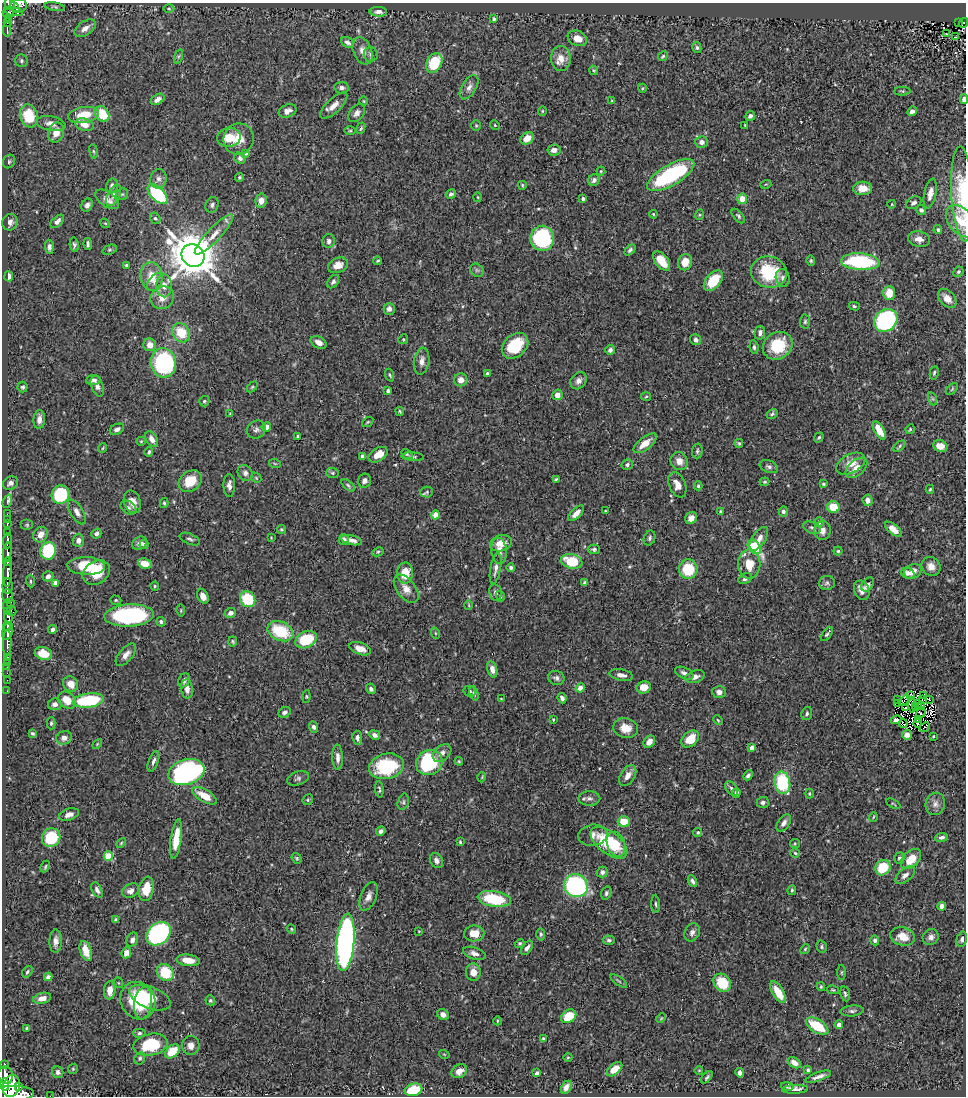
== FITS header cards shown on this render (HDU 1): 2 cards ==
NAXIS1  =                  964
NAXIS2  =                 1094

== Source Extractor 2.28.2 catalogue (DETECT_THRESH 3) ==
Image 964 x 1094 px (HDU 1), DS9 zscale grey, 1 PNG px = 1 image px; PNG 968 x 1098 px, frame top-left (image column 1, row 1094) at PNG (2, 3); each listed source drawn as its Kron ellipse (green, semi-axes under 4 px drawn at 4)
Background 0.451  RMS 0.021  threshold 0.0618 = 3 sigma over >= 5 px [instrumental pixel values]
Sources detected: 502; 3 with non-positive FLUX_AUTO (blend fragments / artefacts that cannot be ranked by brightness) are neither listed nor drawn; the other 499 listed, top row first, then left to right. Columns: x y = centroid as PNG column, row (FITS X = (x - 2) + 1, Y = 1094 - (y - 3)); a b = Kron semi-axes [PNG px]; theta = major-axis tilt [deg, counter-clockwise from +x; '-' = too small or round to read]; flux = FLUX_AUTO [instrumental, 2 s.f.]
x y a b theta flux
10 4 6 5 - 240
19 6 8 6 12 220
14 7 6 2 -51 130
55 7 10 4 -9 2.4
169 9 5 3 - 1.6
13 11 9 3 -13 74
378 12 9 5 -2 6.3
8 13 6 4 -18 140
9 18 3 3 - 63
494 19 3 3 - 2.5
959 22 3 2 - 2.5
7 23 3 3 - 61
964 23 5 3 - 9
85 28 12 7 34 9.6
7 29 7 2 -90 69
946 34 3 2 - 1.1
956 37 3 2 - 3.5
577 38 10 7 -23 18
347 42 7 5 -31 5.1
697 48 5 4 - 2.4
362 51 14 9 -68 10
371 54 7 7 - 3.9
178 56 7 3 71 2.3
663 56 5 4 - 1.9
561 58 12 10 -89 15
21 61 6 6 - 3.1
434 63 10 7 63 55
594 70 5 4 - 1.7
469 87 13 7 59 7.5
342 88 7 5 -8 5
642 88 4 4 - 1.4
902 91 8 4 2 2.2
158 99 7 5 33 7.4
964 99 5 3 - 7.9
612 100 3 2 - 0.83
364 101 4 3 - 1.1
334 105 17 7 44 11
288 111 9 6 24 6.8
542 111 5 4 - 1.6
912 111 5 4 - 4.2
357 113 10 7 49 5.7
102 114 8 6 -54 37
84 115 15 8 9 32
29 116 12 9 -73 49
750 116 5 5 - 4.5
51 124 14 7 -10 11
84 125 9 6 -16 12
476 125 5 4 - 1.8
495 125 5 4 - 1.5
745 125 4 3 - 1.1
361 128 6 4 69 2.4
350 131 6 4 0 1.7
56 132 10 8 70 17
229 137 12 9 10 23
527 138 7 5 40 16
238 139 16 15 - 22
701 142 6 6 - 6.5
554 150 6 5 - 7.7
94 151 7 4 -81 2.1
246 153 4 3 - 2.3
240 158 6 5 - 3.6
9 161 7 6 - 2.9
601 171 4 4 - 1.6
671 175 26 10 30 160
240 177 4 4 - 2.3
158 179 10 8 78 6.7
594 180 6 5 - 4
766 184 5 3 - 1.3
522 185 4 3 - 1.6
112 186 7 6 - 4.7
863 188 9 6 -1 14
122 194 6 5 - 2.4
158 194 12 6 -45 120
451 194 5 4 - 3.3
930 194 15 6 78 10
963 194 47 11 -87 48
114 195 11 6 63 6
478 197 5 3 - 1.2
107 199 13 7 -35 9.2
583 199 4 3 - 3.4
742 199 5 5 - 20
261 201 7 5 79 9.4
914 203 8 5 29 4.4
892 204 4 3 - 1.1
87 205 7 5 64 5.8
212 205 8 6 64 3.9
921 210 5 4 - 3.7
653 214 4 4 - 1.3
699 215 5 3 - 1.3
738 216 9 4 -49 3
155 218 6 5 - 2.7
57 221 8 4 44 5.7
961 221 18 12 -50 23
10 222 8 7 - 5.9
105 223 5 4 - 1.5
938 230 4 4 - 2.4
214 234 27 7 46 18
542 238 12 12 - 120
919 239 11 7 -13 8.6
329 241 7 6 - 5.1
88 244 6 3 -85 3.3
74 245 7 4 -79 3
49 247 7 4 -86 4.4
110 250 7 4 19 2.6
630 250 6 4 46 3.2
193 255 12 10 -39 5500
378 261 4 3 - 1.8
662 261 11 6 -52 24
811 261 5 4 - 1.8
685 262 8 7 - 17
860 262 19 8 -4 130
127 265 4 3 - 2.4
338 265 10 7 23 14
477 270 7 6 - 3.2
769 272 18 15 -12 66
958 272 5 5 - 1.9
9 276 5 4 - 9.3
152 277 14 11 -82 22
783 278 9 7 -79 4.3
713 281 12 7 49 42
155 282 10 6 52 6
333 282 7 5 53 3.5
164 286 11 8 -88 11
889 293 7 6 - 17
162 298 12 11 - 15
947 298 11 7 -47 12
854 306 5 4 - 2.1
389 309 6 5 - 6.1
886 320 13 10 39 270
805 322 7 5 87 2.6
181 333 10 8 -56 35
760 333 7 5 77 5.7
403 339 5 4 - 1.6
696 340 6 5 - 5.4
319 342 8 5 -28 8.2
150 345 6 6 - 13
515 346 15 11 42 58
778 346 15 13 33 54
754 347 7 4 -83 3
610 350 5 4 - 3.7
422 361 13 7 80 9.2
163 363 15 12 -84 190
934 373 7 4 78 2.3
487 374 3 3 - 2.5
390 375 6 3 -72 1.7
93 380 7 5 5 4.4
461 380 6 6 - 11
578 381 9 7 50 8.1
97 386 11 6 -70 5.8
23 387 5 5 - 2.5
252 387 6 4 45 1.8
952 389 7 4 46 2.1
388 391 3 3 - 3.3
557 395 5 5 - 10
646 397 5 3 - 1.5
933 399 7 4 -71 2.4
204 401 5 5 - 2.6
400 411 4 3 - 1.7
230 414 4 3 - 1.3
772 414 6 4 34 2.6
39 419 9 5 83 9.4
368 422 6 4 36 1.6
266 427 4 4 - 8.8
117 429 7 5 25 4.7
910 429 5 4 - 1.7
256 430 10 8 33 5
879 431 10 5 -60 22
298 437 4 3 - 3
819 437 5 4 - 2.3
152 439 8 5 -60 8.3
141 441 5 4 - 1.6
645 443 14 6 38 17
739 443 4 4 - 1.9
899 446 7 3 42 2
940 446 7 5 -23 12
103 448 5 3 - 1.2
697 451 7 5 87 3
149 452 5 3 - 2.5
407 454 6 4 -30 1.8
378 455 10 6 32 17
362 456 4 3 - 3.2
413 457 11 3 -4 2.6
679 461 9 8 - 11
275 464 6 3 -19 1.4
851 464 16 9 27 17
627 465 6 5 - 3.7
769 467 9 6 -21 4.8
856 468 13 7 41 14
245 473 8 7 - 5.6
332 473 6 5 - 2.4
256 478 6 4 -46 1.6
556 479 4 3 - 1.6
190 481 12 10 38 32
365 481 7 6 - 5.4
765 482 5 3 - 1.9
10 483 8 6 28 6
824 484 4 3 - 1.8
229 485 11 6 -88 8.2
348 485 8 3 -40 2.3
677 485 13 8 -68 13
698 486 4 4 - 1.9
930 489 4 3 - 1.8
427 492 6 5 - 2.5
60 495 9 9 - 75
868 500 6 5 - 7.5
7 501 7 3 69 8.1
132 502 11 8 -71 13
164 503 5 4 - 1.8
833 507 6 6 - 29
128 508 8 6 -31 3.8
605 511 3 2 - 0.91
720 511 4 3 - 1.6
783 511 5 4 - 4.1
77 512 14 6 -59 8.2
576 513 10 5 45 10
7 514 2 2 - 4.5
435 515 4 4 - 20
691 518 6 5 - 8.8
7 519 2 2 - 4.6
819 522 5 4 - 6
8 523 4 3 - 61
27 525 6 5 - 2.1
812 528 9 5 -21 3.8
893 529 10 5 -40 11
281 530 4 4 - 1.8
822 531 9 8 - 9.3
7 533 3 3 - 64
96 534 5 4 - 4
40 535 8 6 59 13
271 537 3 3 - 1.1
650 538 7 5 69 3.5
190 539 11 5 -23 3.5
759 539 13 6 56 10
78 540 6 5 - 8.2
344 540 5 5 - 4.1
351 540 11 4 -13 6.9
7 541 7 3 84 210
140 543 8 6 32 7.2
501 543 11 8 17 17
144 545 4 4 - 3.4
754 547 8 5 -49 110
594 549 6 5 - 3
48 551 9 7 72 88
499 551 13 7 -84 9.7
838 551 4 4 - 2
7 552 10 4 82 530
378 552 6 4 27 1.9
572 561 11 7 -13 49
8 562 4 3 - 260
145 564 7 5 -20 19
749 564 14 11 -90 25
86 566 19 9 -2 48
931 566 10 9 - 11
496 568 16 5 79 7.5
511 568 4 3 - 3.7
688 569 9 9 - 52
913 571 9 7 31 11
8 573 13 4 86 840
96 573 14 11 34 30
405 573 10 8 88 24
908 573 7 5 -29 5.4
48 576 5 5 - 5.2
745 579 7 4 29 3.5
30 581 6 4 -86 1.9
55 583 4 4 - 10
585 583 4 4 - 3.6
827 583 8 7 - 3.6
868 584 8 5 52 4.9
8 586 8 5 -89 310
155 586 4 4 - 1.7
406 589 16 9 -52 13
862 590 10 7 -66 9.2
495 592 8 6 -79 4.7
7 596 6 5 - 190
203 596 8 5 -63 8.7
500 596 5 4 - 1.7
248 599 8 7 - 56
116 600 6 4 -19 1.8
11 603 3 2 - 64
469 605 5 3 - 1.2
7 606 7 3 -83 190
12 611 5 3 - 37
181 611 6 4 -81 1.6
7 612 3 2 - 42
230 613 6 5 - 5.7
129 615 25 11 3 170
8 617 6 4 -85 250
161 622 5 4 - 2.9
7 626 4 2 - 210
52 630 4 3 - 4.8
8 631 9 5 77 670
280 631 13 9 -24 65
435 633 5 3 - 1.5
827 634 8 3 54 2.4
306 640 11 8 24 60
233 641 5 4 - 2
7 643 13 3 89 360
360 649 11 6 -19 14
43 654 9 6 -15 20
126 655 13 6 50 9.4
7 657 3 3 - 16
7 663 3 3 - 18
7 667 2 2 - 7.9
492 669 8 5 -76 7.7
7 673 2 2 - 9.5
684 673 10 5 -25 5.5
621 675 12 5 -10 6.8
695 677 10 6 19 6.4
556 678 8 7 - 4.5
7 680 2 2 - 5.9
184 680 7 5 66 5.3
71 684 8 7 - 15
644 687 7 6 - 15
580 688 4 4 - 13
187 689 10 6 -83 7.9
371 689 5 4 - 3.9
7 691 2 2 - 8.2
470 691 6 5 - 2.9
719 692 7 6 - 5.8
474 693 7 4 -74 3
911 695 3 2 - 1.8
924 695 4 2 - 0.83
306 697 6 4 85 1.8
562 698 5 4 - 4.7
501 699 3 2 - 1
923 699 3 2 - 0.65
929 699 3 3 - 1.4
67 700 10 7 -38 20
88 700 15 7 7 90
897 700 3 2 - 1.2
905 701 7 3 36 1.8
898 703 4 2 - 0.039
918 703 3 2 - 0.21
55 704 7 6 - 6.5
912 705 8 2 -84 0.37
921 706 4 2 - 1.6
915 707 2 2 - 0.52
906 708 3 2 - 2.6
285 712 6 5 - 4.3
807 713 7 5 71 3.1
921 713 6 3 57 0.72
918 719 4 3 - 2.3
553 720 4 3 - 1.3
718 720 5 3 - 1.3
896 720 5 4 - 3.2
51 723 6 4 88 2
903 723 5 2 - 0.22
917 723 4 2 - 1.5
314 727 6 4 -66 3.4
925 727 5 2 - 2.7
626 728 12 10 -14 18
33 733 4 3 - 2.1
375 735 5 4 - 6.2
907 735 5 5 - 8.3
933 736 3 2 - 1.1
64 738 8 6 16 7.5
357 738 7 4 -86 4.7
690 739 10 7 41 26
649 742 7 5 51 7.6
97 744 6 3 45 1.4
752 748 4 4 - 9.6
442 753 11 7 41 7.6
338 757 13 5 -87 7.7
153 761 11 5 70 5.3
459 761 4 4 - 1.5
429 762 14 12 34 140
386 766 18 12 12 91
186 772 18 12 18 370
628 775 11 7 58 9.2
748 775 5 4 - 3.5
482 777 5 3 - 1.2
298 778 11 6 18 4
782 783 11 7 -79 89
732 788 8 5 -51 3.9
379 789 8 3 -85 2.5
736 793 5 4 - 5
809 793 5 3 - 1.6
205 796 14 6 -30 24
589 798 11 7 -1 5.8
308 800 5 5 - 2
403 802 8 5 74 3.2
763 802 6 5 - 3.8
893 804 8 3 -30 1.6
935 804 11 9 74 7.9
69 815 10 5 18 7.8
873 817 5 3 - 1.2
624 821 6 5 - 24
784 823 10 5 55 5.8
381 831 5 4 - 3.9
698 832 4 4 - 1.9
593 835 14 10 9 9.7
942 837 6 4 8 4.3
51 838 9 9 - 55
176 839 20 5 82 32
460 842 3 3 - 1.6
121 843 6 3 46 1.6
609 843 22 11 -37 75
795 843 5 4 - 1.6
616 844 13 9 -69 18
795 853 5 4 - 2
108 856 5 4 - 50
297 858 6 4 -54 2
899 858 5 5 - 3.3
911 859 12 8 45 25
436 860 8 6 -60 6.4
45 867 6 3 64 1.7
883 868 8 7 - 48
602 872 5 5 - 4.5
905 875 11 6 39 6.8
692 881 6 4 -63 3.5
576 886 12 11 - 230
146 889 12 7 78 26
97 890 8 5 -62 4.6
792 890 5 3 - 2
131 891 9 6 29 6.8
606 893 7 5 72 2.9
369 896 15 8 68 8.8
494 899 17 7 -9 77
656 904 9 3 -86 2.4
942 906 4 4 - 5.5
116 920 3 3 - 2.4
291 929 5 4 - 1.7
419 931 3 2 - 0.82
692 932 9 7 64 5.4
474 933 10 8 2 20
158 934 13 10 41 280
541 934 6 4 -87 2.4
903 936 12 9 -16 22
931 937 8 7 - 6.2
962 939 8 5 78 3.7
132 940 7 5 70 5.4
609 940 6 4 -3 2.9
875 940 5 4 - 4
56 941 11 6 88 7.6
345 942 29 8 85 530
520 943 5 4 - 2.1
822 947 6 5 - 2.3
527 948 8 4 55 5.9
805 949 5 4 - 1.7
86 951 10 5 -72 18
126 953 5 4 - 7.1
474 953 12 6 -18 6.6
188 960 11 5 -8 19
27 972 6 4 55 2.3
473 972 8 7 - 14
842 972 7 3 90 1.9
165 973 9 8 - 49
48 977 4 4 - 4.3
619 981 9 3 -33 2.7
119 983 5 3 - 1.4
722 983 10 8 -48 48
821 987 4 3 - 1.8
110 990 9 5 85 12
833 990 6 3 -14 1.6
778 992 12 5 -59 25
845 994 7 4 -78 2.8
42 998 9 5 13 10
150 998 22 11 -21 54
210 1000 5 4 - 2.2
138 1001 19 17 -62 66
143 1003 16 8 82 26
852 1011 11 5 6 4.1
443 1014 6 5 - 6.3
569 1016 8 6 34 41
661 1018 5 4 - 1.5
497 1021 4 3 - 1.2
839 1025 4 4 - 9.3
817 1026 12 6 -31 46
26 1028 4 3 - 1.5
139 1033 6 4 2 2.8
543 1039 3 3 - 2.1
151 1045 17 10 12 72
191 1046 9 8 - 8.4
172 1051 8 5 42 34
444 1054 5 3 - 1.1
568 1057 4 3 - 1.1
140 1058 6 5 - 2.9
794 1063 7 5 -34 7.6
5 1064 3 3 - 120
73 1069 5 4 - 1.8
615 1069 9 5 41 16
699 1070 4 3 - 0.92
808 1070 4 3 - 2.5
459 1071 8 6 31 9.1
58 1072 6 5 - 5
537 1073 4 3 - 3.1
740 1073 5 4 - 5.8
5 1075 8 7 - 860
707 1077 7 3 50 2.1
818 1077 14 4 20 6.6
5 1084 6 3 -86 270
11 1086 11 8 74 1400
18 1086 4 3 - 280
787 1086 6 4 -12 2.1
566 1087 7 5 62 6.3
795 1089 13 4 3 5.6
413 1090 9 6 14 44
12 1094 22 7 2 3400
50 1096 2 2 - 5.7
At the frame edge (FLAGS 8, measured only in part): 7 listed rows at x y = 10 4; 964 23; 964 99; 963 194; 961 221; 12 1094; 50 1096
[3 non-positive-flux detections neither listed nor drawn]